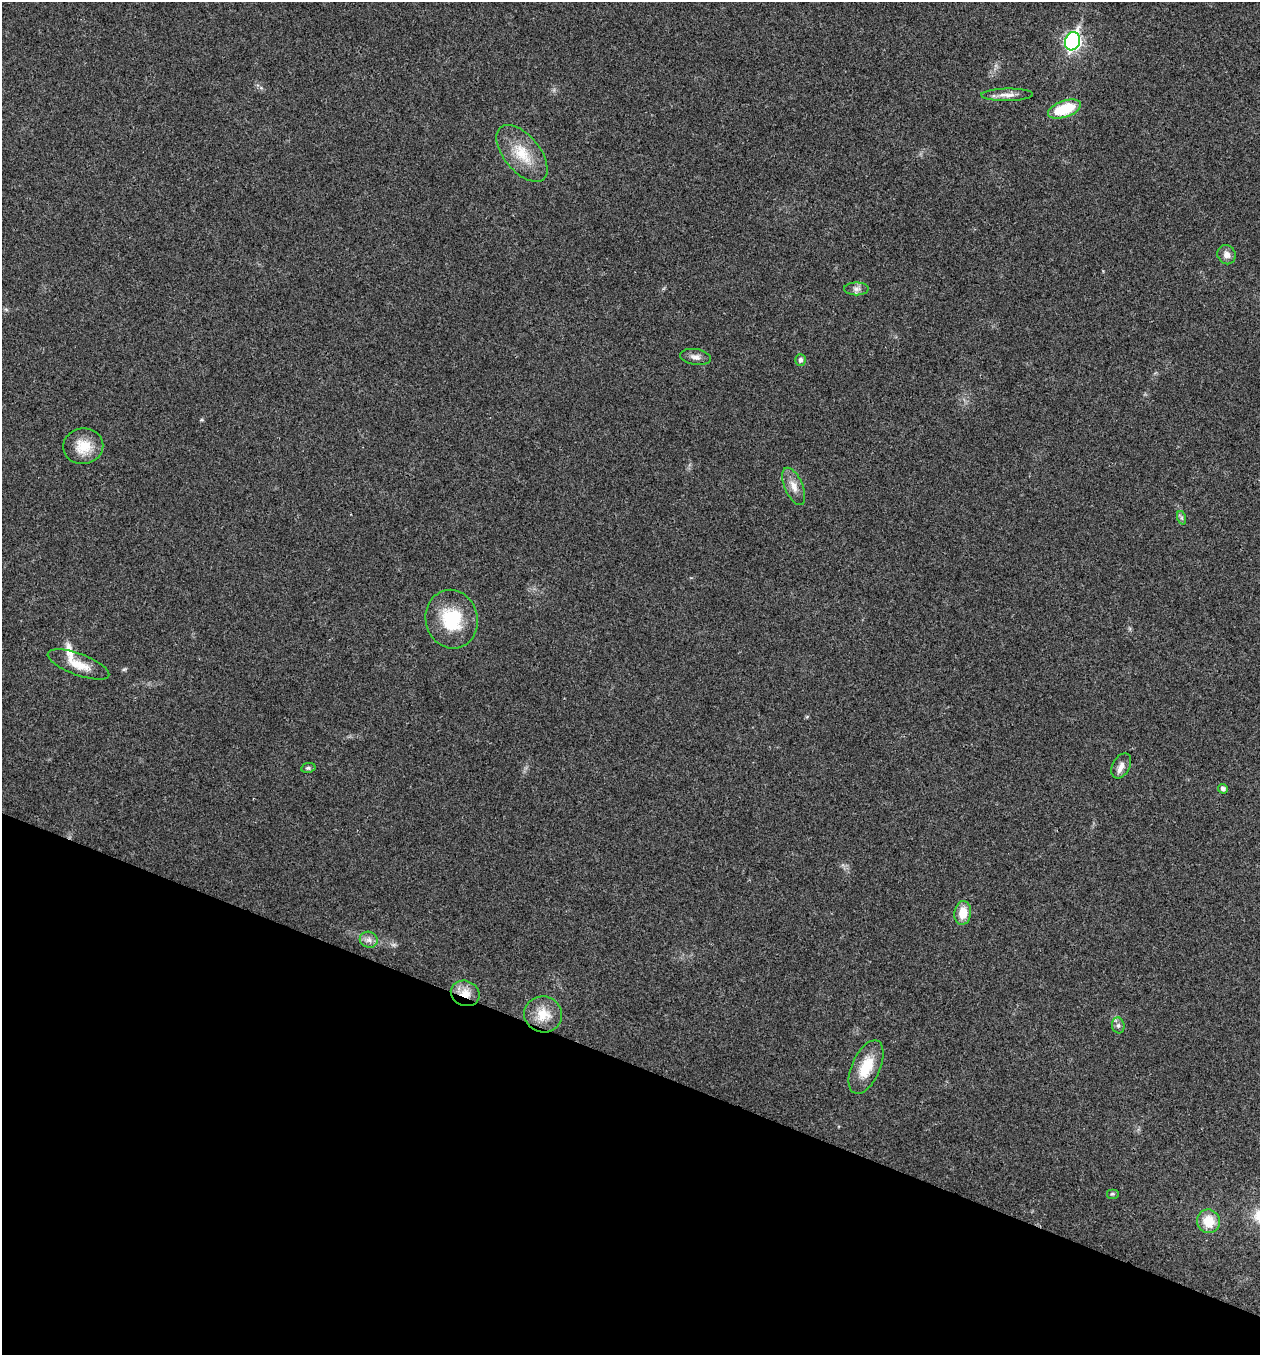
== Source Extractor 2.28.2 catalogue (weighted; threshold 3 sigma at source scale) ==
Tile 15 of 4 x 4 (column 3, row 4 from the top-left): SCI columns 2652-3909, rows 6-1358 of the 5434 x 5419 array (HDU 1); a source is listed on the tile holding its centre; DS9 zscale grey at full resolution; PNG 1262 x 1357 px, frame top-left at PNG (2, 2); each listed source drawn as its Kron ellipse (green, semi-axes under 4 px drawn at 4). Shown black and unused: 21% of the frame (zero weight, under 3 of 4 exposures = <1% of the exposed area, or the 3 px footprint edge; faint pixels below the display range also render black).
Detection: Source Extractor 2.28.2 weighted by HDU 2 'WHT'; one run over the whole footprint, this tile lists its part. Background 0.0237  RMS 0.0041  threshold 0.0183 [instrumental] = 3 sigma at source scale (4.5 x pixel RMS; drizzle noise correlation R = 1.50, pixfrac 1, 0.05/0.05 arcsec/px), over >= 5 px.
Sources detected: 26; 2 inside a brighter listed object's ellipse — not listed separately; the other 24 listed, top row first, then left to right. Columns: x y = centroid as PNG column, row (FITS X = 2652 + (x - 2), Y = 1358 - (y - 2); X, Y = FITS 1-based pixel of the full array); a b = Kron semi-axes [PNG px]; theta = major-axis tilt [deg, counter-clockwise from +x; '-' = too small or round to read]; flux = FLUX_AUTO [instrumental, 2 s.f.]
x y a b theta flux
1072 41 9 7 70 110
1007 95 26 6 1 3.2
1064 109 17 8 19 17
522 153 34 18 -50 12
1227 255 10 9 - 2.5
856 289 12 6 0 1.7
696 357 15 8 -9 2.2
800 360 6 5 - 1.3
83 446 20 18 9 8.5
794 486 20 9 -67 4
1182 518 7 4 -71 0.74
452 619 29 26 -76 20
78 664 32 10 -20 7.2
1121 766 13 8 62 2.5
308 768 7 5 9 0.78
1223 789 5 4 - 1.4
963 913 12 8 82 6.6
369 940 9 8 - 1.9
465 993 15 12 -22 5.7
543 1014 19 18 - 8.3
1118 1025 8 6 -76 1.2
866 1067 28 14 66 11
1112 1194 6 5 - 0.61
1208 1221 12 11 - 8.2
Overlapping masked pixels (flux is a lower limit): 1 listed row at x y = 465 993